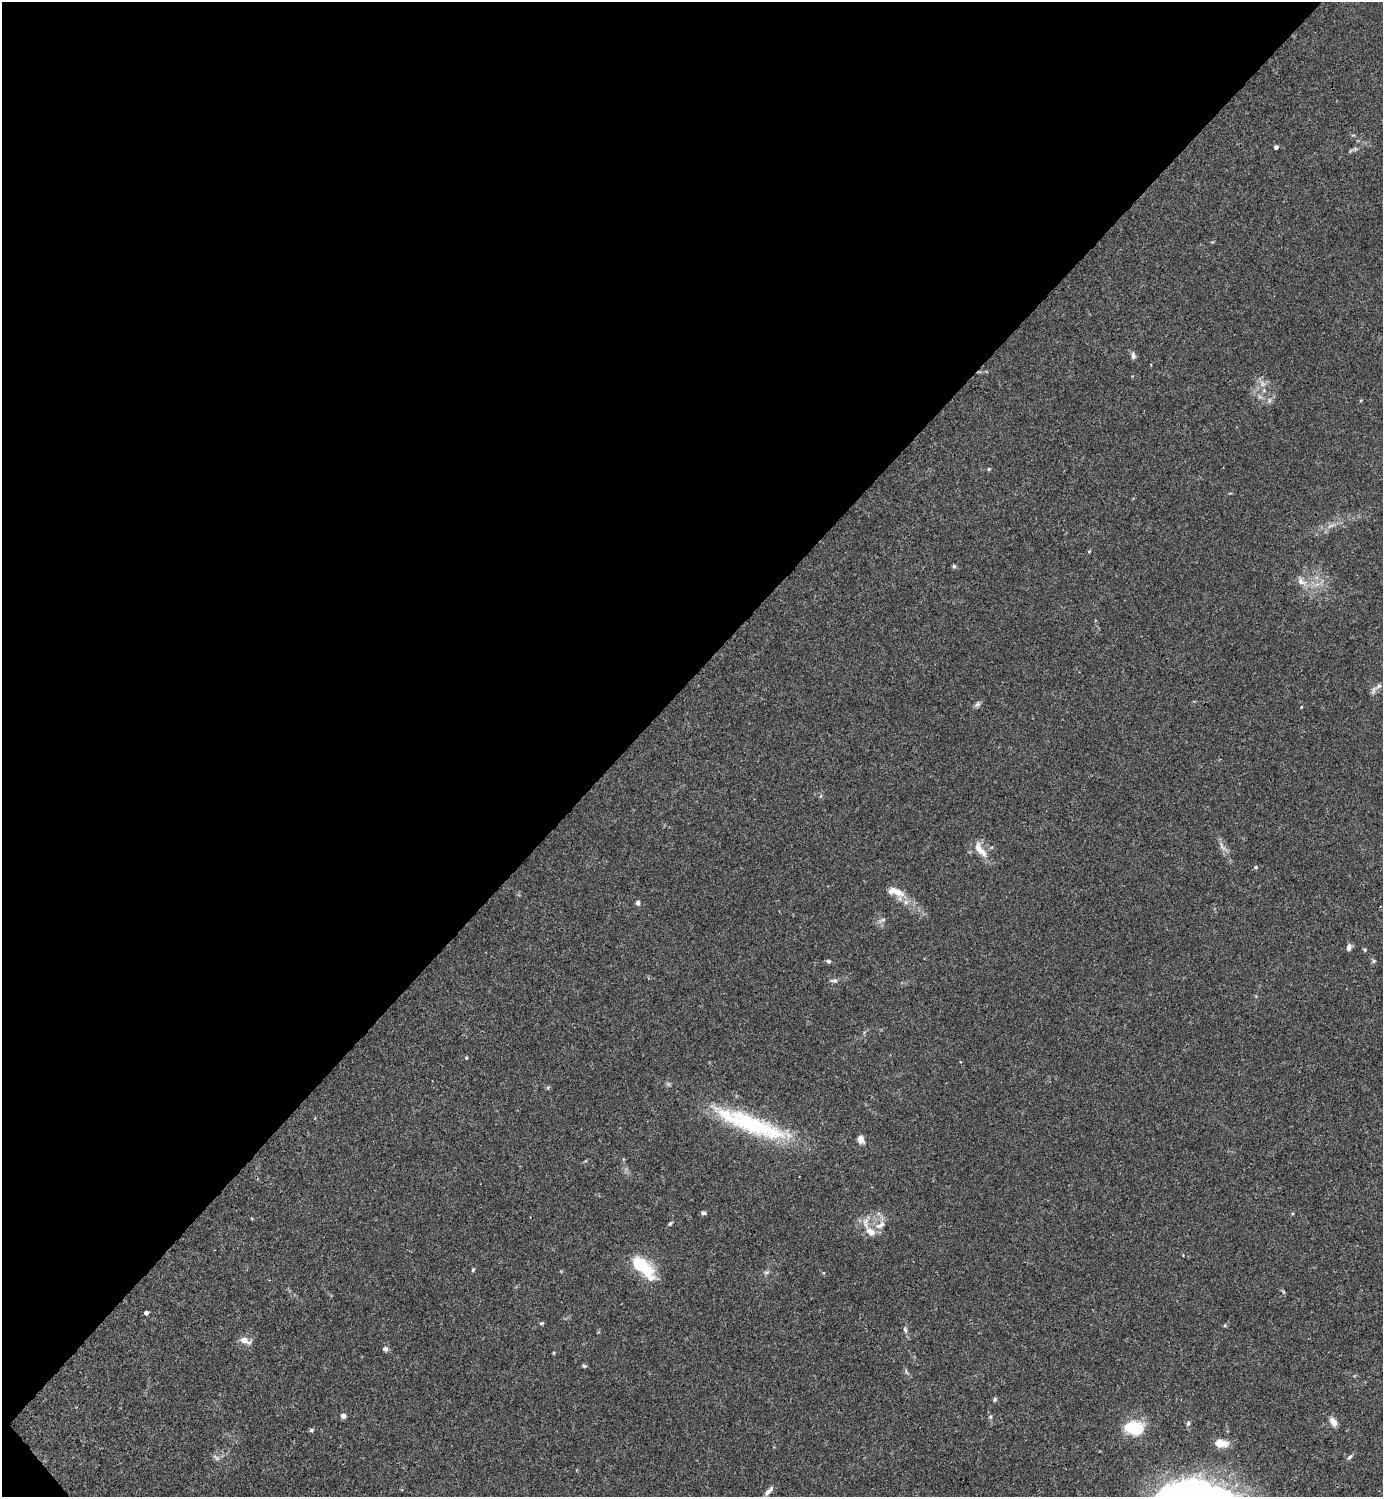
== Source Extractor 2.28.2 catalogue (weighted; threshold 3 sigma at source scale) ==
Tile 5 of 4 x 4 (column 1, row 2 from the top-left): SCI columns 300-1680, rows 2989-4483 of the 5981 x 5982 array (HDU 1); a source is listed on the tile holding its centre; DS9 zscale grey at full resolution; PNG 1385 x 1499 px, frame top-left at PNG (2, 2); no overlay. Shown black and unused: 46% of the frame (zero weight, under 3 of 4 exposures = <1% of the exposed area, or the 3 px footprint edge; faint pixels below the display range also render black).
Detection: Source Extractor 2.28.2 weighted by HDU 2 'WHT'; one run over the whole footprint, this tile lists its part. Background 0.0153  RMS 0.0022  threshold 0.0098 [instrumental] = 3 sigma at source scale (4.5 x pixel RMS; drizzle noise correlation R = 1.50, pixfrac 1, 0.05/0.05 arcsec/px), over >= 5 px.
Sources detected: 57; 1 inside a brighter object's white glare — not listed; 4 inside a brighter listed object's ellipse — not listed separately; the other 52 listed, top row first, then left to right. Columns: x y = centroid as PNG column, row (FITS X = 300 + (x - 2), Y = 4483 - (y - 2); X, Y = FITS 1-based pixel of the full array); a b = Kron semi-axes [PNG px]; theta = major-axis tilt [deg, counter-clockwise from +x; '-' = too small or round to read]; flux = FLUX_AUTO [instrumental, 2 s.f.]
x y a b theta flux
1276 147 4 4 - 0.87
1133 356 9 5 -83 0.66
1264 390 6 5 - 0.39
1269 400 7 4 -73 0.41
989 469 5 4 - 0.26
1331 526 9 4 19 0.59
1089 551 5 3 - 0.19
954 566 5 5 - 0.34
1301 581 13 8 -29 1.6
1379 686 11 5 38 0.87
977 704 9 6 14 0.55
1301 707 3 3 - 0.16
1221 846 13 5 -63 0.93
980 850 24 9 -54 2.9
1256 867 5 4 - 0.32
898 892 18 10 -19 2.3
638 902 5 5 - 0.63
882 920 11 5 30 0.64
1349 947 7 5 79 0.87
1365 950 5 4 - 0.29
828 961 6 5 - 0.39
1374 961 6 5 - 0.33
834 980 11 5 1 0.65
466 1058 4 3 - 0.29
752 1124 93 20 -20 24
860 1139 9 7 -76 1.2
704 1213 6 5 - 0.46
1292 1213 4 3 - 0.21
670 1223 7 4 45 0.34
880 1225 16 8 33 1.7
870 1232 15 9 -45 2.3
640 1264 9 7 -34 11
473 1270 5 4 - 0.27
766 1272 8 4 8 0.39
648 1273 26 17 -65 5.7
146 1313 4 3 - 1.2
541 1323 6 4 19 0.28
905 1330 9 5 -65 0.49
245 1340 13 7 -23 1.7
385 1349 7 7 - 0.58
584 1366 6 4 -22 0.31
995 1399 6 4 75 0.35
343 1416 4 4 - 1.7
990 1417 5 5 - 0.31
1333 1422 12 7 -62 1.4
1188 1424 7 4 64 0.4
311 1430 6 4 16 0.39
1136 1430 16 9 4 8.8
1220 1443 15 8 -10 2.8
1349 1457 9 4 48 0.46
216 1458 11 5 -42 0.59
769 1491 15 5 47 0.99